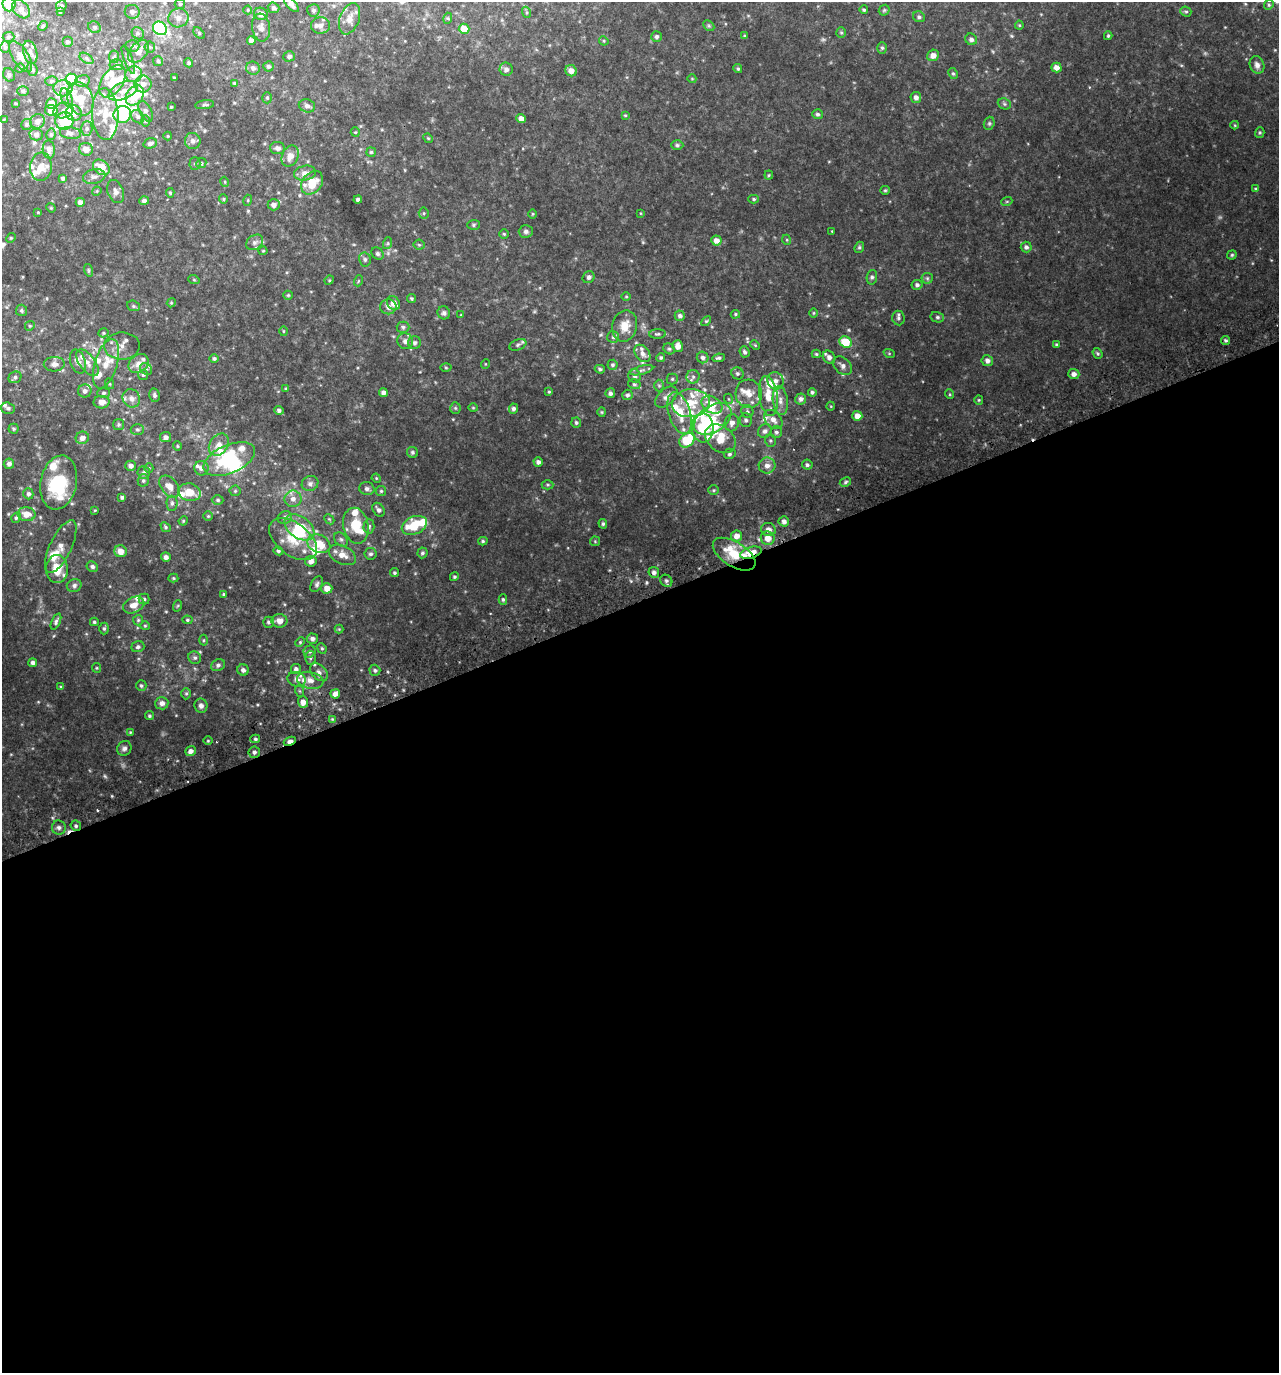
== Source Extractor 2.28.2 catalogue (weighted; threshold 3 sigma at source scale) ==
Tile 15 of 4 x 4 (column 3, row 4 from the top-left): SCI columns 2732-4008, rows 51-1421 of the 5407 x 5580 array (HDU 1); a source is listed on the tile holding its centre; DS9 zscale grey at full resolution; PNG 1281 x 1375 px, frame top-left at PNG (2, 2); each listed source drawn as its Kron ellipse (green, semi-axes under 4 px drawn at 4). Shown black and unused: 56% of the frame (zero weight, under 2 of 3 exposures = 3% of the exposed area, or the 3 px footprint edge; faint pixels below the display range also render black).
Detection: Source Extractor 2.28.2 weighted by HDU 2 'WHT'; one run over the whole footprint, this tile lists its part. Background 0.0763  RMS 0.009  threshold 0.0407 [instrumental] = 3 sigma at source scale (4.5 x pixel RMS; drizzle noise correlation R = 1.50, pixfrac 1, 0.0396/0.0396 arcsec/px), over >= 5 px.
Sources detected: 485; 4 too faint to see at this stretch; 6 inside a brighter object's white glare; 3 cosmic-ray / hot-pixel residue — neither listed nor drawn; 62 inside a brighter listed object's ellipse — not listed separately; the other 410 listed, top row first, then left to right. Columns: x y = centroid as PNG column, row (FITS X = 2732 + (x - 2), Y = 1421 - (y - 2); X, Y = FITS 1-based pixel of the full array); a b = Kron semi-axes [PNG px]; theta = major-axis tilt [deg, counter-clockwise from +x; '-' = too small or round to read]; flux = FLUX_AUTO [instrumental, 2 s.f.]
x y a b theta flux
9 4 7 6 - 21
180 4 5 5 - 1.4
291 4 9 4 -47 3.9
1269 5 5 4 - 1.3
61 6 6 5 - 1.7
273 8 6 5 - 2.3
21 9 10 7 -49 4.7
248 10 4 4 - 0.88
313 10 6 6 - 2.2
864 10 4 4 - 1.3
884 10 6 5 - 1.1
1186 11 5 5 - 1.4
60 12 4 3 - 0.9
132 12 7 7 - 3.1
526 12 5 3 - 0.98
261 14 7 6 - 5.5
919 17 6 5 - 2
178 18 10 9 - 5.6
448 18 5 3 - 0.92
349 19 16 9 69 7.6
1019 25 4 4 - 0.87
43 26 5 4 - 1
321 26 9 8 - 4.5
709 26 6 4 -45 1.3
94 27 7 5 -32 1.7
261 27 14 9 -83 5
160 28 7 6 - 93
464 29 5 5 - 14
841 32 5 5 - 1.3
138 33 7 5 -44 1.9
199 33 7 4 -46 1.2
745 36 4 3 - 1.1
1108 36 4 3 - 1.2
8 37 6 5 - 1.4
657 37 5 5 - 2.2
971 39 6 5 - 2.9
251 40 4 4 - 3.7
604 41 5 4 - 0.99
67 42 5 5 - 1.8
132 46 7 6 - 1.8
5 47 6 5 - 1.7
150 47 5 5 - 1.5
882 48 6 5 - 1.5
139 51 13 8 50 7.6
30 52 12 7 -74 3.7
933 55 6 5 - 5.1
20 56 17 8 -58 6.9
289 56 6 5 - 1.9
114 57 6 5 - 1.5
86 58 7 4 -32 1.9
128 60 15 4 -70 2.7
158 61 5 5 - 1.2
189 63 5 4 - 1.4
116 65 7 5 -6 1.7
1257 65 9 7 -71 4.2
268 66 5 5 - 1.9
1056 67 5 4 - 5.8
20 68 5 4 - 1
253 68 7 6 - 2.9
32 69 7 5 -72 1.7
506 69 7 6 - 3.3
738 69 4 4 - 1.3
571 71 6 5 - 5.8
953 73 6 4 -62 1.3
134 74 8 8 - 8.6
9 75 7 5 -63 1.6
174 78 3 3 - 1
692 79 4 3 - 0.65
71 80 6 6 - 37
51 81 6 4 15 1.5
82 81 7 5 14 2.2
113 81 18 10 58 15
234 83 4 3 - 0.93
143 84 8 8 - 5.1
63 88 9 8 - 7.8
23 91 6 5 - 1.4
123 91 16 8 24 9.2
135 95 11 8 55 20
916 97 5 5 - 3.7
67 98 10 5 -67 3
267 98 6 5 - 1.4
80 99 17 12 -69 19
15 103 3 2 - 0.67
52 104 5 5 - 7.1
1004 104 7 5 -23 1.7
205 105 9 4 8 1.5
307 106 8 6 -14 3.5
171 107 3 3 - 0.78
51 110 6 5 - 9.1
63 110 10 7 16 4.3
146 111 11 6 -64 3.2
74 113 8 7 - 7
105 114 26 13 -87 19
122 114 9 8 - 44
818 114 5 5 - 2
625 115 4 4 - 0.81
138 117 7 6 - 2.3
521 119 4 4 - 5.3
4 120 4 2 - 0.69
37 121 7 7 - 3.4
64 121 9 8 - 32
145 121 6 4 -90 1
989 123 7 5 70 1.5
27 124 5 5 - 1.4
1235 125 4 4 - 0.8
87 129 7 5 88 1.9
355 132 5 4 - 0.92
70 133 10 6 -7 3.2
1260 133 5 4 - 1.1
36 134 6 6 - 2.5
51 134 6 4 78 1.3
168 136 4 4 - 0.84
428 138 5 4 - 0.9
193 141 8 8 - 3.1
150 143 7 5 16 2.8
677 145 6 4 -1 1.5
277 148 7 6 - 3.5
86 149 7 6 - 5.8
49 150 9 6 -85 3.2
371 152 5 4 - 1.3
290 156 11 8 65 7.5
201 163 5 4 - 1.3
195 164 6 5 - 1.5
41 167 14 11 84 7.9
101 167 9 6 -37 14
305 173 11 7 10 5.6
769 175 4 4 - 0.93
94 177 11 7 14 3.7
63 178 3 3 - 1.8
225 182 5 3 - 0.75
312 183 13 9 51 19
1255 189 4 3 - 0.91
885 190 5 4 - 1
97 191 5 3 - 0.79
116 192 12 7 -70 4.1
170 193 5 4 - 1.2
223 199 5 4 - 0.99
358 199 4 3 - 2.5
754 199 5 4 - 1.3
248 200 5 3 - 0.86
144 201 5 4 - 3
1007 201 5 3 - 0.92
80 202 4 4 - 3.8
274 205 6 5 - 3.7
51 208 5 4 - 0.81
38 212 4 4 - 0.81
424 213 5 5 - 1.1
640 213 4 3 - 0.6
533 214 4 4 - 0.85
474 225 6 5 - 1.3
526 231 7 6 - 2.3
832 231 3 2 - 0.59
504 234 5 4 - 1
11 238 5 4 - 1
787 240 5 3 - 0.82
716 241 5 5 - 5.2
255 242 9 7 35 2.9
388 243 6 4 72 1.2
419 245 5 5 - 1.3
859 247 6 4 68 1.3
1026 247 5 5 - 2.7
263 251 4 4 - 0.86
378 254 7 5 -45 1.8
1232 255 5 4 - 1.2
365 259 7 6 - 2
88 270 6 4 -72 1.4
589 277 6 5 - 2.2
872 277 7 5 80 1.9
927 278 6 5 - 1.5
194 280 6 3 -19 0.83
329 280 5 4 - 1.1
358 281 5 3 - 0.81
917 285 5 5 - 2.2
288 295 5 4 - 0.99
626 297 5 3 - 0.83
411 298 4 4 - 1.2
171 303 4 3 - 0.81
393 303 7 6 - 5.5
133 306 6 5 - 1.5
388 307 8 7 - 3.9
21 310 6 5 - 1.7
444 313 6 6 - 2.3
814 313 5 3 - 0.82
735 314 4 4 - 1.1
461 315 4 3 - 0.61
680 316 5 5 - 2.6
937 317 7 5 -14 1.7
898 318 7 6 - 2.4
706 321 6 3 44 1
30 326 5 4 - 1.1
625 326 16 12 78 13
403 327 6 5 - 1.7
283 331 5 3 - 0.83
104 333 5 4 - 1.2
658 334 8 4 1 1.5
613 337 6 6 - 1.7
1226 340 4 4 - 1.5
405 341 8 7 - 3.9
846 342 6 5 - 22
414 343 6 6 - 2.1
518 345 9 5 22 2.2
755 345 5 3 - 0.91
1056 345 4 3 - 1.3
122 346 18 13 1 7.8
678 346 6 5 - 5.8
669 349 6 5 - 1.5
745 352 5 4 - 1.9
642 353 10 6 -52 4.3
889 353 6 3 -19 0.88
1098 353 6 4 -52 1.3
816 354 4 4 - 1.1
661 357 4 4 - 1.4
703 357 6 5 - 2.5
829 357 7 6 - 3.6
719 358 6 3 7 1.8
214 359 5 4 - 1.9
78 361 12 7 -72 4.8
987 361 5 5 - 3.6
87 363 15 7 -53 6.4
54 364 10 7 4 4
106 364 25 11 73 15
139 364 11 8 42 6.4
485 364 5 3 - 0.65
613 365 5 5 - 1.6
843 366 11 7 -42 3.8
446 368 5 3 - 0.93
146 369 6 5 - 2.2
600 369 5 4 - 1.7
642 370 12 4 15 2.1
737 373 6 5 - 1.9
1074 374 5 5 - 4.2
143 375 5 5 - 1.4
634 376 7 6 - 2.5
15 377 6 5 - 2.1
693 377 7 6 - 2.5
672 379 5 5 - 1.4
775 381 9 8 - 4.1
110 384 5 3 - 0.83
634 384 6 5 - 1.5
659 385 6 5 - 1.4
286 389 4 4 - 1.3
85 391 7 6 - 3.3
383 392 4 4 - 3.1
549 392 3 3 - 0.86
812 392 4 4 - 1.8
104 393 6 5 - 1.4
610 393 5 5 - 2
749 394 14 13 - 11
949 394 5 3 - 0.86
154 395 7 5 -79 2.1
627 395 5 5 - 1.9
768 396 20 9 -82 14
666 397 13 8 41 4.3
131 398 9 8 - 4.8
729 399 5 3 - 0.74
801 399 6 5 - 3.1
979 400 4 4 - 1
780 401 14 7 -82 6
102 402 8 6 2 5.5
691 403 19 14 6 20
712 405 11 8 -32 13
831 406 4 3 - 0.63
8 408 7 5 -18 1.9
455 408 5 5 - 1.3
473 408 4 4 - 0.95
513 409 5 4 - 2.4
279 410 5 4 - 2.2
602 412 5 4 - 0.92
747 412 6 6 - 2
680 413 21 11 -73 20
857 416 5 5 - 6.3
713 419 21 13 35 18
746 420 7 6 - 2.4
773 420 11 7 -47 6
576 423 5 5 - 1.6
732 423 8 7 - 4.8
119 424 5 5 - 1.4
703 428 14 11 -86 46
14 429 5 5 - 1.3
137 429 7 5 -2 1.7
765 431 7 6 - 3.3
776 432 6 5 - 2
165 437 5 5 - 3.8
82 438 7 6 - 4.7
720 439 17 12 -39 24
687 440 8 6 40 35
770 441 6 5 - 1.5
219 445 12 9 53 7.3
177 446 5 4 - 0.97
412 452 6 5 - 1.5
730 454 6 5 - 1.7
229 459 27 14 23 55
538 462 4 4 - 2.6
9 464 5 5 - 3.1
767 465 8 8 - 5.3
807 465 5 5 - 2
131 466 5 5 - 3.1
149 468 5 4 - 0.92
201 468 7 7 - 3.3
144 472 6 6 - 2.1
376 478 5 4 - 0.84
143 480 6 5 - 1.6
845 482 6 4 29 1.5
59 483 27 18 78 48
310 483 8 7 - 3.1
548 485 6 4 -1 1.2
169 486 12 8 -52 7.7
367 489 7 6 - 2.7
714 490 5 5 - 1.2
235 491 5 5 - 1.4
381 491 5 5 - 1.2
189 492 11 8 -13 13
28 494 5 5 - 2.2
122 497 4 3 - 1.6
293 499 8 8 - 5
218 500 6 4 -1 1.5
172 503 7 5 -90 2
95 510 4 3 - 0.75
379 510 7 5 -54 3
26 514 9 7 -6 8.6
208 516 5 5 - 1.1
16 518 5 4 - 1.5
285 518 7 6 - 3
329 519 6 4 -44 1.1
183 521 5 4 - 0.85
784 521 5 5 - 3.4
603 524 5 4 - 1.6
414 525 13 8 25 30
356 526 18 12 -79 23
369 526 7 5 88 2.1
166 527 5 4 - 1.4
299 527 16 11 -36 24
768 529 7 6 - 5.1
737 536 5 5 - 6
768 538 7 6 - 9.6
293 539 27 16 -37 24
341 539 8 5 -48 2.1
483 541 4 4 - 1.3
595 541 5 5 - 0.97
319 544 12 9 -23 15
61 547 29 10 64 10
120 551 6 6 - 8.2
278 551 5 4 - 1.7
422 553 5 5 - 1.7
751 553 11 5 17 11
371 554 6 6 - 2.2
734 554 24 12 -32 24
342 555 14 9 -26 8
166 557 5 4 - 3.5
311 561 6 5 - 4.6
92 567 6 5 - 2
57 569 14 11 -89 15
654 572 5 5 - 2.5
394 573 5 4 - 1.4
454 577 4 4 - 1.4
173 578 5 4 - 1.1
666 581 6 5 - 2
317 584 8 5 60 2.1
74 585 7 6 - 2.6
327 588 5 5 - 6.8
224 594 4 4 - 1.2
144 599 5 5 - 1.6
503 599 5 4 - 1.5
134 605 11 8 27 7.6
177 606 6 3 70 0.99
138 620 5 5 - 1.2
187 620 5 4 - 1.2
56 621 9 4 66 2.1
279 621 8 6 2 6
94 622 4 4 - 1.4
268 622 5 5 - 1.7
145 626 4 4 - 1
104 629 6 4 90 1.6
339 629 4 4 - 0.9
312 639 6 5 - 3.1
204 640 5 3 - 0.91
300 642 5 4 - 1
138 647 6 5 - 2.2
322 648 5 4 - 1.3
310 651 6 5 - 1.8
195 658 7 6 - 1.8
310 658 7 5 -88 1.7
33 663 4 4 - 3.1
218 665 7 5 28 2.3
97 668 5 4 - 0.97
296 669 5 5 - 2.6
243 670 6 5 - 2.6
375 670 5 5 - 2
319 672 10 7 -45 3.8
297 679 9 7 -17 3.1
310 680 13 8 -12 5.9
141 686 5 5 - 1.6
61 687 4 4 - 0.87
300 691 6 4 -70 1
186 694 5 5 - 1.3
335 694 5 4 - 4.7
303 702 6 5 - 5.3
162 703 6 6 - 4.1
201 706 7 6 - 3.2
149 716 4 4 - 1.5
332 719 4 4 - 0.8
130 732 4 4 - 0.8
255 739 5 4 - 1.4
208 741 5 3 - 0.83
290 741 6 3 22 6.4
124 748 8 7 - 2.8
191 751 5 5 - 3.9
254 752 6 5 - 2.6
76 826 5 5 - 1.8
59 828 7 7 - 2.8
Overlapping masked pixels (flux is a lower limit): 3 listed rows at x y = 751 553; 734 554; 290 741
Isophote crosses this tile's border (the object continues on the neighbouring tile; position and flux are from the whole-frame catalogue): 2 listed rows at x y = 9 4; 291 4
Unlisted compact peaks at least as high as the median listed source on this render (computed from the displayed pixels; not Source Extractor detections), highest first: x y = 647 582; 112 796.